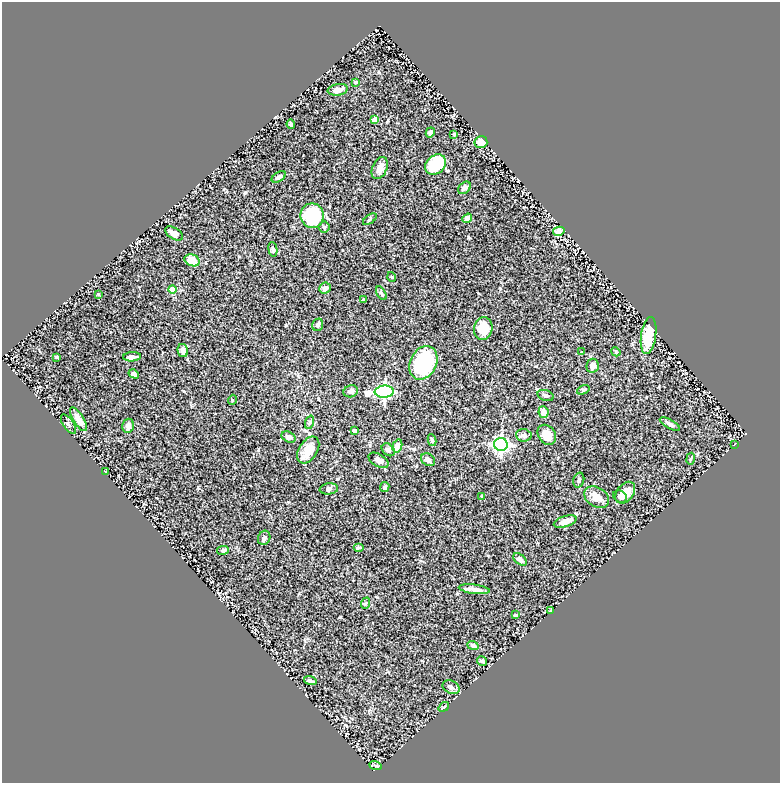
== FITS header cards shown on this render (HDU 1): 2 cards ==
NAXIS1  =                  778
NAXIS2  =                  781

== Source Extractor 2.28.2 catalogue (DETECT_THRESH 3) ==
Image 778 x 781 px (HDU 1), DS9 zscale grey, 1 PNG px = 1 image px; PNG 782 x 785 px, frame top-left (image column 1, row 781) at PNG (2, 2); each listed source drawn as its Kron ellipse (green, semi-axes under 4 px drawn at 4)
Background 0.835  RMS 0.03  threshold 0.0894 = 3 sigma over >= 5 px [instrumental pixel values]
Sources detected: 83; all 83 listed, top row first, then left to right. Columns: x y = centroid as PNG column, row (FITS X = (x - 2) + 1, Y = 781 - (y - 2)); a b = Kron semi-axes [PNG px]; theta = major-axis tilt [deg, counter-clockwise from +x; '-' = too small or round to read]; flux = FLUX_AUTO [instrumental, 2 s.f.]
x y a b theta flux
356 82 4 3 - 2.4
338 90 10 5 9 12
375 119 4 4 - 18
291 124 5 3 - 3.2
430 132 5 4 - 6.4
454 134 3 3 - 2.3
481 142 6 6 - 29
436 165 11 9 42 76
380 168 12 7 65 13
279 177 8 4 31 6.4
465 188 7 5 41 6.8
312 216 12 11 - 110
467 218 5 4 - 15
370 219 8 4 35 3.2
324 227 5 5 - 3.5
559 231 6 4 13 11
174 233 10 5 -32 13
273 249 7 4 -82 4.4
192 260 8 5 -21 27
392 277 5 3 - 1.5
325 288 6 5 - 9.2
173 289 4 4 - 31
381 293 7 3 -60 3.2
98 294 3 3 - 1.9
364 300 3 2 - 2.1
318 325 6 5 - 4.9
483 329 11 9 79 34
648 336 18 7 82 73
183 350 6 5 - 10
582 352 3 2 - 1.8
616 352 5 3 - 2
57 357 4 3 - 2.1
132 357 9 4 4 7.4
423 363 17 13 63 140
593 366 7 6 - 11
134 374 5 4 - 4.7
583 390 6 4 19 2.8
351 391 7 6 - 5
384 392 9 6 5 390
546 395 8 5 -20 4.9
232 400 5 3 - 1.7
543 412 6 5 - 16
78 419 14 5 -57 18
310 422 7 4 71 3
68 424 11 5 -56 4.6
670 424 11 4 -29 5.7
128 426 7 5 75 8.3
354 431 4 4 - 11
524 435 8 6 -5 7.5
547 435 11 8 -56 22
289 437 7 5 -30 5.8
432 440 6 4 -80 3
501 444 7 6 - 490
734 445 3 2 - 1
397 446 7 4 72 21
308 450 15 9 58 33
388 450 7 5 -45 6.4
691 459 6 3 80 2.1
378 460 11 6 -31 11
428 460 7 5 -38 6.8
105 471 3 2 - 1.3
579 480 7 5 72 4.4
385 487 5 4 - 4.1
329 489 9 5 7 5.5
625 493 12 8 53 26
482 496 4 3 - 1.8
620 496 7 5 -31 7
597 497 13 9 -33 17
565 521 12 5 18 17
264 538 7 6 - 4.9
358 547 5 4 - 2.8
223 550 6 4 9 3.9
520 559 8 5 -40 8.3
474 589 16 4 -7 13
366 603 6 3 70 2.2
550 611 3 2 - 2
515 615 3 3 - 4.1
473 645 5 4 - 5.2
482 661 5 4 - 3.9
310 681 6 3 -17 5.7
451 687 9 6 -26 5.2
444 707 6 3 38 2.5
375 765 6 4 -19 2.8